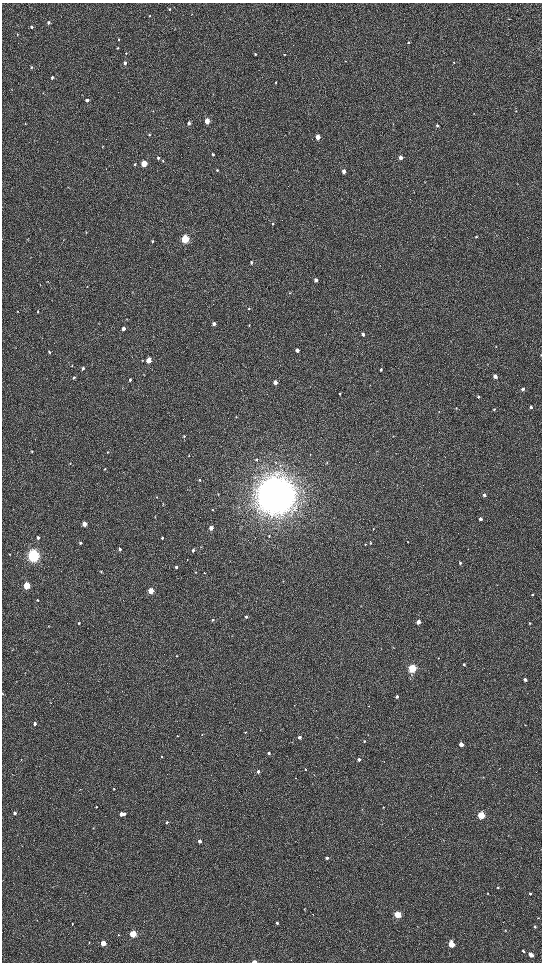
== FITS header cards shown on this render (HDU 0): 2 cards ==
NAXIS1  =                 1080 / length of data axis 1
NAXIS2  =                 1920 / length of data axis 2

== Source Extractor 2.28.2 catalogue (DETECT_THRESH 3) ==
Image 1080 x 1920 px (HDU 0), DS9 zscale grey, zoomed out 1/2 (1 PNG px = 2 x 2 image px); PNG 544 x 964 px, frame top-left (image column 1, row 1919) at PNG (2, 3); no overlay
Background 525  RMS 37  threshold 110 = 3 sigma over >= 5 px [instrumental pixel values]
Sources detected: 188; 4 cannot appear on this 1/2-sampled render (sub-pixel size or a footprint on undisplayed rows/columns) and are not listed; the other 184 listed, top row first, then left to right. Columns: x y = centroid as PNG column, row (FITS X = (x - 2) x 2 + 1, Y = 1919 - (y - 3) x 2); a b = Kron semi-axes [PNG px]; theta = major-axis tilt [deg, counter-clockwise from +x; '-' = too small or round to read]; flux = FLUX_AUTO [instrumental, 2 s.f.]
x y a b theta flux
169 9 3 3 - 7.5e+03
149 16 3 2 - 4.4e+03
509 19 3 2 - 2.6e+03
48 22 3 2 - 1.4e+04
32 27 3 3 - 1.3e+04
282 33 3 2 - 2.4e+03
17 34 3 2 - 4.2e+03
119 39 3 2 - 6.3e+03
409 42 3 3 - 6.3e+03
117 48 3 3 - 7.3e+03
126 53 3 3 - 5.9e+03
255 54 3 3 - 8.8e+03
285 54 3 3 - 5.9e+03
454 62 3 3 - 4.8e+03
125 63 3 3 - 2.5e+04
32 67 4 3 - 7.9e+03
52 77 3 3 - 1.1e+04
275 82 3 2 - 5.5e+03
43 93 3 3 - 4.3e+03
87 100 3 3 - 3.4e+04
153 111 3 2 - 3.5e+03
474 113 3 2 - 2.1e+03
207 121 3 3 - 1.4e+05
25 123 3 2 - 4.4e+03
189 123 4 3 - 2.5e+04
437 126 4 3 - 1.2e+04
149 135 3 3 - 8.3e+03
318 137 3 3 - 9.9e+04
102 147 3 2 - 3.6e+03
213 154 3 3 - 1.4e+04
401 157 3 3 - 5.6e+04
158 158 3 3 - 1.1e+04
163 161 4 3 - 6.0e+03
144 163 4 3 - 2.5e+05
135 164 3 3 - 8.0e+03
217 170 3 3 - 8.0e+03
344 171 3 3 - 3.3e+04
68 187 3 2 - 2.5e+03
273 224 3 3 - 8.9e+03
476 236 4 3 - 7.2e+03
185 239 4 3 - 8.5e+05
28 240 3 2 - 2.8e+03
152 241 4 3 - 9.5e+03
251 262 4 3 - 9.7e+03
316 280 4 3 - 2.5e+04
47 281 4 2 - 3.5e+03
87 287 3 2 - 2.9e+03
290 293 3 2 - 4.8e+03
249 309 3 3 - 6.7e+03
17 311 3 2 - 2.9e+03
38 312 4 2 - 4.8e+03
214 324 3 3 - 2.7e+04
249 325 3 2 - 3.7e+03
123 328 3 3 - 3.5e+04
363 334 3 3 - 2.0e+04
496 346 4 3 - 4.5e+03
297 350 3 3 - 3.2e+04
49 352 3 3 - 1.1e+04
541 355 3 2 - 5.2e+03
148 360 3 3 - 1.1e+05
488 364 3 2 - 2.5e+03
72 366 4 3 - 4.9e+03
83 368 4 3 - 1.3e+04
381 369 3 3 - 1.1e+04
495 376 3 3 - 3.8e+04
74 377 4 3 - 1.0e+04
130 380 3 2 - 1.2e+04
275 382 3 3 - 4.5e+04
523 389 3 3 - 2.1e+04
340 394 4 3 - 6.2e+03
478 397 4 3 - 1.1e+04
531 407 4 3 - 1.0e+04
456 408 3 2 - 4.7e+03
494 409 3 3 - 8.4e+03
439 412 3 2 - 2.4e+03
236 417 3 3 - 4.4e+03
184 436 4 3 - 8.2e+03
393 436 3 3 - 4.1e+03
32 451 4 3 - 6.0e+03
108 452 4 3 - 5.4e+03
310 454 3 2 - 3.6e+03
256 459 4 3 - 9.2e+03
70 463 4 2 - 3.9e+03
327 463 3 3 - 5.1e+03
104 469 3 2 - 5.8e+03
199 480 4 3 - 7.8e+03
218 494 3 2 - 3.1e+03
275 495 14 14 - 2.0e+07
484 495 3 3 - 2.3e+04
157 497 3 2 - 4.0e+03
163 504 4 2 - 4.7e+03
212 510 3 3 - 4.9e+03
155 517 3 2 - 3.6e+03
480 519 3 3 - 2.7e+04
84 524 3 3 - 7.4e+04
211 528 3 3 - 6.1e+04
373 529 3 2 - 4.6e+03
269 536 3 3 - 5.5e+03
38 538 3 3 - 1.7e+04
162 538 3 3 - 8.8e+03
255 538 3 2 - 2.7e+03
407 542 3 2 - 4.2e+03
80 543 3 3 - 9.7e+03
370 543 3 2 - 5.4e+03
365 544 3 2 - 4.0e+03
201 547 3 2 - 3.8e+03
120 549 3 3 - 1.3e+04
468 549 3 2 - 2.9e+03
193 550 3 3 - 1.7e+04
9 554 3 2 - 4.5e+03
33 556 5 4 - 2.6e+06
187 560 2 2 - 3.5e+03
460 563 3 3 - 1.1e+04
176 567 3 3 - 1.2e+04
101 571 4 2 - 4.8e+03
196 572 3 2 - 3.9e+03
204 573 3 2 - 3.9e+03
283 581 3 2 - 4.3e+03
26 586 4 3 - 3.9e+05
151 591 3 3 - 1.7e+05
532 594 3 3 - 7.7e+03
38 600 3 3 - 4.6e+03
361 606 3 2 - 2.6e+03
246 617 4 3 - 1.5e+04
212 620 3 3 - 8.0e+03
418 622 3 3 - 6.8e+04
79 623 3 3 - 7.4e+03
530 623 3 3 - 7.0e+03
49 626 3 3 - 4.2e+03
13 649 3 2 - 3.0e+03
177 656 3 2 - 4.1e+03
438 658 3 2 - 3.5e+03
464 664 3 3 - 9.9e+03
412 668 4 3 - 8.7e+05
525 680 3 3 - 2.2e+04
3 694 3 2 - 3.5e+03
397 697 3 3 - 1.7e+04
35 724 3 3 - 2.2e+04
260 730 2 2 - 3.0e+03
245 732 3 3 - 5.9e+03
202 735 3 2 - 3.4e+03
177 736 3 2 - 4.8e+03
299 737 3 3 - 2.3e+04
364 741 3 3 - 6.5e+03
461 744 3 3 - 7.2e+04
269 753 3 3 - 1.2e+04
161 756 3 3 - 6.7e+03
359 759 3 3 - 1.9e+04
21 760 3 2 - 4.1e+03
384 762 2 2 - 2.0e+03
305 769 3 3 - 7.7e+03
499 769 3 2 - 2.6e+03
258 771 3 3 - 1.9e+04
296 778 2 2 - 3.0e+03
114 789 3 2 - 6.1e+03
80 790 3 2 - 3.3e+03
96 807 3 2 - 4.0e+03
383 807 3 2 - 4.4e+03
15 813 3 3 - 1.8e+04
121 814 3 3 - 4.1e+04
124 814 3 3 - 1.4e+04
481 815 3 3 - 4.4e+05
167 822 3 3 - 9.7e+03
200 841 3 3 - 3.1e+04
327 858 3 3 - 1.8e+04
498 888 3 3 - 5.4e+03
488 893 3 3 - 3.9e+03
530 894 3 3 - 6.2e+03
305 909 3 2 - 3.6e+03
313 914 2 1 - 1.9e+03
398 915 3 3 - 3.9e+05
538 918 3 2 - 2.9e+03
277 923 3 3 - 1.5e+04
72 924 2 2 - 4.4e+03
535 927 3 3 - 1.1e+04
505 930 3 3 - 4.8e+03
133 934 3 3 - 4.2e+05
118 935 3 3 - 5.0e+03
89 943 3 2 - 3.5e+03
103 943 3 3 - 1.2e+05
451 944 4 3 - 2.3e+05
523 951 4 3 - 1.0e+04
531 955 3 3 - 6.8e+04
254 962 5 3 - 1.7e+04
At the frame edge (FLAGS 8, measured only in part): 3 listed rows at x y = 541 355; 3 694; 254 962
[4 sub-pixel or undisplayed-footprint detections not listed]